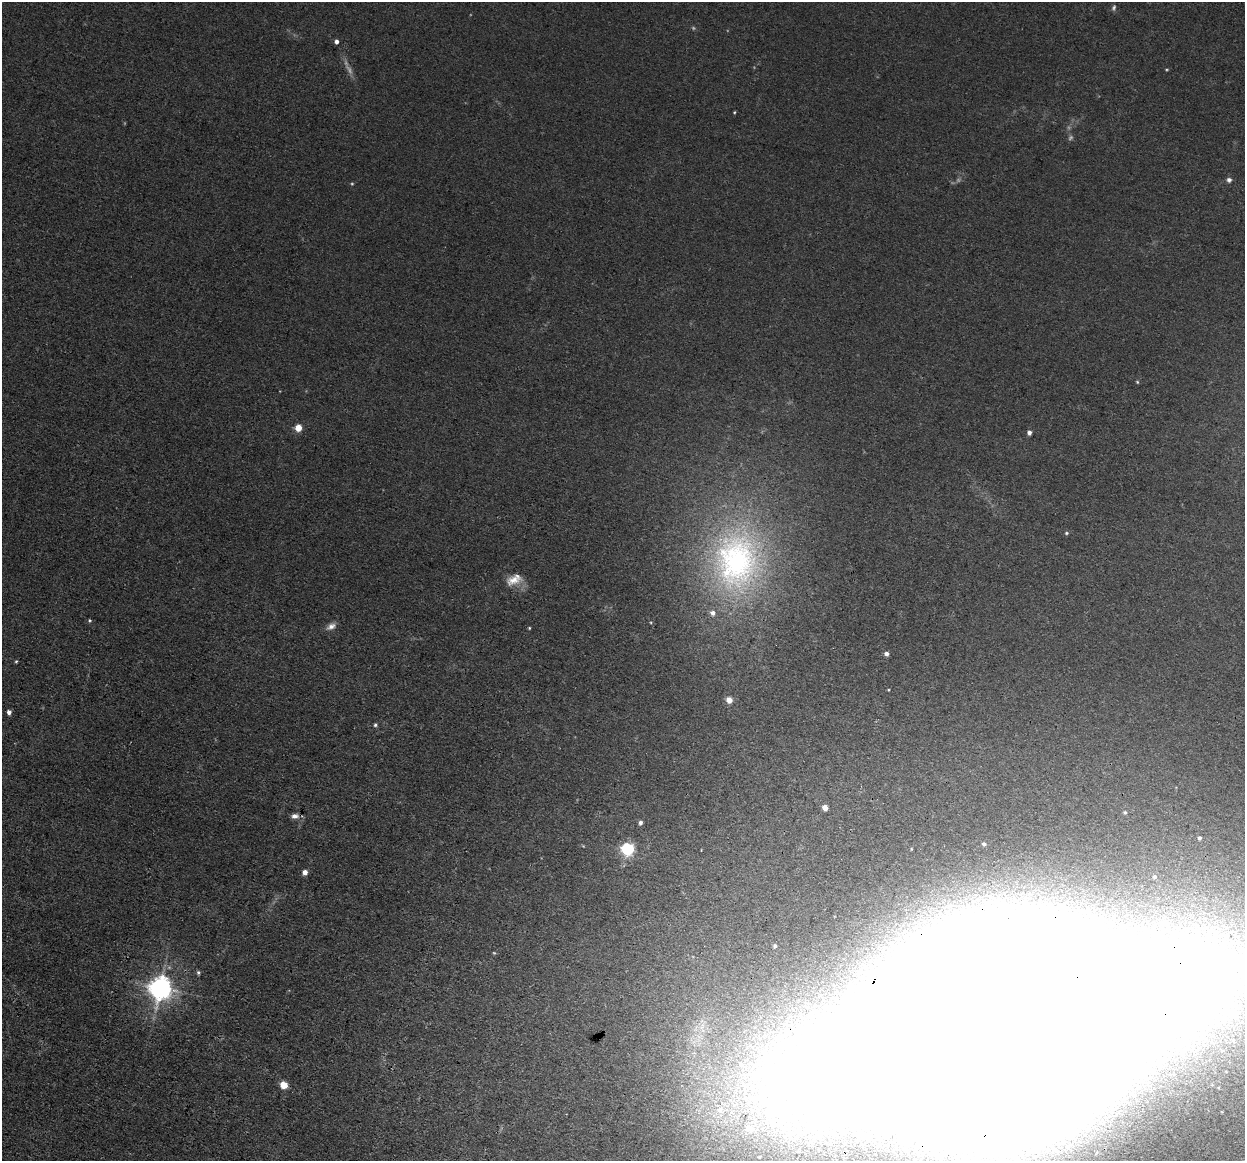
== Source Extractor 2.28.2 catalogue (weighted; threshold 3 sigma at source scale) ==
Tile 7 of 4 x 4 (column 3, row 2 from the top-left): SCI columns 2489-3731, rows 2561-3719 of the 4975 x 5000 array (HDU 1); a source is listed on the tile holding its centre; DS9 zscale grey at full resolution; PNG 1247 x 1163 px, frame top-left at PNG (2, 2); no overlay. Shown black and unused: <1% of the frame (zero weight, under 3 of 4 exposures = <1% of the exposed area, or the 3 px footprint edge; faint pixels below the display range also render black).
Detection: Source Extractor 2.28.2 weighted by HDU 2 'WHT'; one run over the whole footprint, this tile lists its part. Background 0.046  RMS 0.0054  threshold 0.0245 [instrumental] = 3 sigma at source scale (4.5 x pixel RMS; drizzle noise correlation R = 1.50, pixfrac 1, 0.05/0.05 arcsec/px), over >= 5 px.
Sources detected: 40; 4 too faint to see at this stretch — not listed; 1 inside a brighter listed object's ellipse — not listed separately; the other 35 listed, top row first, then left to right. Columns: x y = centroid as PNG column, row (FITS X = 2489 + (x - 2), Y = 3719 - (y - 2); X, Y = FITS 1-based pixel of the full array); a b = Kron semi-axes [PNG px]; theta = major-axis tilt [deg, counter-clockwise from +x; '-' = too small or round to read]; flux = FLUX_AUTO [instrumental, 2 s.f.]
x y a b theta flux
1114 8 8 5 72 1.3
337 41 4 4 - 2.8
1167 69 4 3 - 0.52
734 112 3 3 - 0.53
1229 180 7 6 - 1.8
1137 382 4 4 - 0.59
298 428 5 5 - 13
1029 433 5 4 - 2
1066 533 5 4 - 0.78
737 561 84 64 85 180
514 580 23 12 21 8.3
90 620 4 4 - 0.67
331 626 12 7 25 3.3
529 628 4 3 - 0.57
886 654 5 4 - 2.1
16 661 4 3 - 0.71
729 700 5 5 - 5.8
9 712 4 4 - 2.2
375 725 5 5 - 1.1
825 808 5 4 - 4.8
1125 812 5 5 - 0.84
295 816 9 6 4 2.9
640 823 5 4 - 1.6
1199 838 3 3 - 1.1
984 844 6 5 - 1.5
628 849 6 6 - 110
305 872 4 4 - 4
1155 877 4 4 - 0.91
775 946 4 4 - 1.2
198 972 5 5 - 1
160 987 8 7 - 560
997 1031 226 99 14 9300
284 1085 5 5 - 17
720 1110 12 10 -16 7.9
749 1128 19 12 -13 13
Overlapping masked pixels (flux is a lower limit): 1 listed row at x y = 997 1031
Isophote crosses this tile's border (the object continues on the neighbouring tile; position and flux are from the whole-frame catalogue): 1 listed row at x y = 997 1031